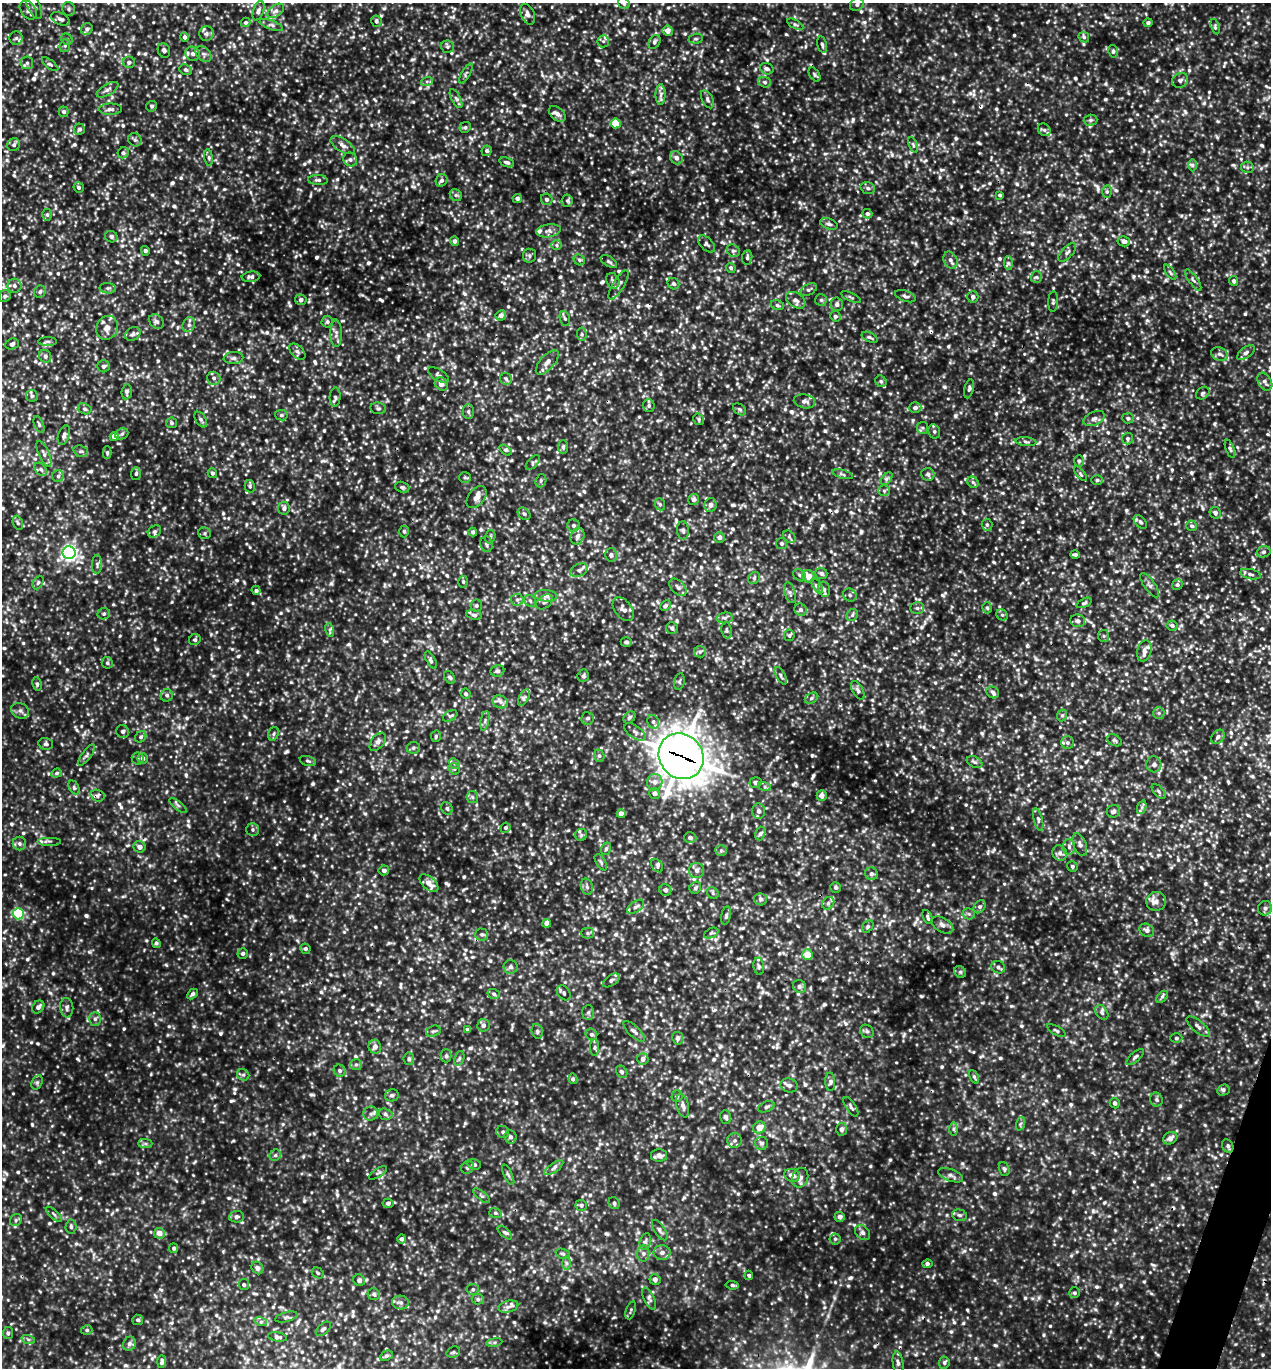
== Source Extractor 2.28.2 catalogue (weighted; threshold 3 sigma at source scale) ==
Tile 6 of 4 x 4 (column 2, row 2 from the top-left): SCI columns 1564-2832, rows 2761-4126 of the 5508 x 5496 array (HDU 1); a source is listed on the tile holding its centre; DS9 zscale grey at full resolution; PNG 1273 x 1370 px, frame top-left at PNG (2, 3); each listed source drawn as its Kron ellipse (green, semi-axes under 4 px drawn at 4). Shown black and unused: <1% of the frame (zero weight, under 3 of 5 exposures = <1% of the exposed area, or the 3 px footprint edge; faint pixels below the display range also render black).
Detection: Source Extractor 2.28.2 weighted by HDU 2 'WHT'; one run over the whole footprint, this tile lists its part. Background 0.201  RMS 0.047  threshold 0.212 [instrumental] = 3 sigma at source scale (4.5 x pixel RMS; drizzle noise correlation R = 1.50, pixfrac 1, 0.05/0.05 arcsec/px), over >= 5 px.
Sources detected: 1420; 3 cosmic-ray / hot-pixel residue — neither listed nor drawn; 28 inside a brighter listed object's ellipse — not listed separately; of the other 1389, all 500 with FLUX_AUTO >= 8.68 (the completeness limit of this list) listed and drawn (889 fainter detections not listed), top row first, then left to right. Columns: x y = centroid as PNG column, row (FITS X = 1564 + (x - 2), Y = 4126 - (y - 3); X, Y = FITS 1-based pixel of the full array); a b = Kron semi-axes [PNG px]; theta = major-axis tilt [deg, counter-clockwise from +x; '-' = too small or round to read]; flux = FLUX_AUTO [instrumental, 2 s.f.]
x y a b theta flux
624 3 6 5 - 9.1
857 4 7 6 - 13
33 5 15 6 -67 22
69 9 7 6 - 12
28 10 10 7 -53 19
259 11 10 5 72 15
276 11 9 5 34 18
528 14 11 6 -66 20
60 19 10 5 -26 16
376 21 6 5 - 11
246 22 5 4 - 9
1148 23 4 4 - 9.2
795 24 9 4 -29 9.3
271 25 12 4 -19 15
1215 27 8 4 -74 9.1
87 29 6 5 - 13
668 31 5 5 - 32
206 34 7 7 - 14
184 37 5 4 - 13
1084 37 6 4 -46 9.2
16 38 6 6 - 12
67 39 6 5 - 8.7
696 39 7 5 6 8.7
603 41 6 5 - 11
654 42 7 5 59 11
822 45 8 4 -77 11
65 46 6 5 - 8.7
447 47 6 6 - 8.8
164 50 7 6 - 12
1113 51 6 5 - 9.7
192 54 7 7 - 20
203 54 9 6 -43 16
129 62 6 5 - 12
27 63 6 6 - 11
50 64 10 4 -37 10
767 69 7 5 -24 12
186 70 6 5 - 11
466 73 11 3 60 8.7
814 75 8 5 -55 8.8
1180 80 8 7 - 15
427 81 6 4 18 9.5
765 82 6 5 - 11
107 90 12 5 30 17
661 94 10 5 89 17
456 99 10 4 -62 12
707 99 10 5 -63 12
152 106 5 5 - 9.6
110 109 11 5 0 18
64 112 5 5 - 13
557 114 10 6 -42 22
1090 120 7 5 2 11
616 123 5 5 - 120
465 127 6 5 - 9.2
79 129 6 5 - 11
1044 130 7 5 -44 13
135 140 7 6 - 12
14 145 6 6 - 14
343 145 13 6 -31 25
913 145 8 4 -68 9.1
487 151 5 5 - 10
123 153 6 5 - 9.9
209 157 8 4 -81 9.7
676 158 7 6 - 24
350 159 7 6 - 15
507 162 7 4 -19 11
1192 165 6 4 90 9.8
1247 167 6 5 - 10
318 180 10 5 -4 14
441 180 6 5 - 14
79 187 5 5 - 12
868 188 7 5 -19 12
1107 192 6 5 - 9.1
456 195 6 5 - 10
1000 195 4 3 - 9.3
517 198 5 4 - 16
547 199 6 5 - 12
567 201 6 5 - 9.2
867 214 5 4 - 10
47 215 6 5 - 9
829 224 9 5 -20 11
549 231 12 6 9 19
111 237 6 5 - 11
455 241 5 4 - 13
1124 241 6 5 - 21
707 244 10 6 -46 13
556 245 5 5 - 8.7
145 251 5 4 - 13
733 251 7 5 -38 12
1067 252 11 5 46 15
529 256 7 6 - 11
747 257 7 5 86 12
579 260 6 5 - 8.7
950 260 9 6 -64 19
609 262 9 5 -31 11
1008 263 7 4 -89 11
731 268 5 4 - 11
1170 272 9 4 -56 10
251 277 9 5 7 16
1036 277 6 5 - 9.1
1193 280 12 4 -55 12
613 281 8 6 -63 13
1234 281 5 4 - 13
673 284 6 5 - 11
619 285 17 5 59 21
14 286 7 7 - 15
108 288 8 5 -6 11
808 290 9 5 27 11
40 292 6 5 - 11
5 296 6 5 - 11
905 296 11 5 -19 13
851 297 11 3 -25 9
973 297 6 5 - 14
301 300 6 5 - 15
796 300 10 7 -34 23
821 300 6 6 - 9.1
1053 302 10 5 88 10
837 304 6 6 - 15
777 305 6 5 - 9.6
501 315 5 5 - 20
835 316 5 5 - 9.9
565 319 8 5 -71 10
157 322 8 6 -42 16
327 322 6 6 - 10
189 325 8 6 69 14
107 328 12 10 64 36
336 333 14 5 -89 20
133 334 8 6 31 14
582 334 7 5 -85 9.5
870 337 8 4 -25 11
48 341 9 4 0 10
12 344 7 5 23 14
297 352 10 6 -45 15
1246 353 10 5 37 14
1220 354 9 6 -21 18
45 356 6 6 - 12
233 358 10 6 6 14
547 362 15 7 49 30
103 366 6 6 - 12
438 375 12 5 -33 13
214 378 7 6 - 14
506 379 6 6 - 11
881 381 6 5 - 9.7
1265 382 10 6 -57 17
441 384 7 6 - 25
969 389 10 4 77 11
127 392 7 5 85 12
1203 393 7 6 - 9.7
32 396 6 6 - 10
335 397 9 5 88 12
804 401 11 7 -9 21
649 406 6 6 - 10
378 408 8 6 -8 11
915 408 6 5 - 17
85 409 7 5 -17 10
740 409 7 5 -38 9.2
468 411 7 5 -90 9.8
281 415 6 5 - 10
1128 418 5 5 - 9.1
699 419 6 5 - 8.8
1094 419 11 6 24 21
201 420 8 5 -58 11
172 423 5 5 - 9.4
39 424 9 4 -66 11
923 428 6 5 - 10
934 431 7 5 -76 12
122 434 7 5 23 9.8
64 435 10 5 71 15
114 436 4 4 - 38
1127 439 6 5 - 9.3
1026 442 10 4 -7 11
563 447 7 5 -90 11
1230 449 10 3 -70 9.1
505 450 7 4 -37 9.1
81 451 7 5 -18 11
107 453 6 4 89 9.2
44 454 14 5 -66 19
1079 461 6 5 - 9.2
533 463 9 5 46 10
41 469 7 5 -49 12
212 473 5 4 - 9
136 474 6 5 - 9.9
842 474 10 3 -16 9.7
928 474 6 6 - 15
1080 474 8 4 -51 9.7
58 476 6 5 - 10
465 477 6 5 - 8.7
887 479 7 4 48 10
1097 480 6 5 - 9
541 481 7 5 70 8.8
973 482 6 5 - 9.1
250 486 6 5 - 8.7
402 487 7 5 -18 9.3
884 491 5 5 - 9.3
477 497 13 8 51 30
693 499 6 5 - 13
660 504 6 5 - 8.8
710 505 7 6 - 17
284 508 6 6 - 17
1215 513 6 5 - 12
524 514 7 5 -38 11
1140 522 8 5 -44 13
18 523 7 4 -71 9.8
987 525 6 5 - 10
573 526 6 6 - 12
1192 526 5 5 - 11
683 530 9 6 -86 14
154 531 7 5 34 11
404 531 6 4 -88 9.2
473 532 4 4 - 13
205 533 6 6 - 8.8
577 536 9 6 66 20
490 537 7 5 76 9.3
719 537 5 5 - 16
789 537 7 5 -45 11
487 544 8 6 -76 14
782 544 5 5 - 10
1263 552 7 5 16 11
69 553 6 6 - 1400
611 555 7 6 - 14
1075 555 5 4 - 9
97 564 9 5 87 12
579 570 9 6 28 19
821 573 6 5 - 15
1250 574 10 5 -13 15
800 575 7 5 -41 12
808 576 7 5 -49 54
754 578 6 5 - 9.1
38 582 7 5 63 9.6
463 582 6 4 -87 9.2
1150 585 14 5 -55 18
1177 585 5 5 - 11
817 586 8 4 -59 12
678 587 10 6 -45 19
824 589 8 6 -75 13
256 590 5 4 - 11
790 593 11 5 -74 15
850 595 7 6 - 13
546 596 11 5 -4 19
517 600 6 6 - 12
530 601 6 5 - 10
544 602 9 6 41 15
1084 603 8 4 24 9
665 605 6 4 46 13
476 606 6 6 - 11
917 608 7 6 - 12
987 608 5 4 - 9.3
623 609 13 8 -52 25
801 610 6 6 - 14
104 614 6 5 - 9.2
474 615 8 5 -9 11
852 615 6 5 - 10
1002 615 6 5 - 8.8
725 618 8 5 7 13
1078 621 7 6 - 15
1172 626 5 5 - 13
672 628 6 5 - 14
330 630 7 4 -73 9
726 630 8 5 -83 8.9
789 635 6 5 - 9.8
1104 636 6 5 - 9.4
195 639 6 5 - 8.9
626 642 5 5 - 11
1144 651 11 7 75 26
700 652 6 5 - 9.9
431 660 10 4 -61 11
107 663 6 5 - 9.5
497 671 7 5 8 12
583 676 6 5 - 9
781 676 9 4 -62 12
450 677 7 5 -57 11
679 681 8 5 79 9.1
37 684 7 4 -81 9.6
858 690 10 5 -60 14
993 692 7 5 -38 13
466 694 5 4 - 8.8
167 695 6 6 - 12
524 698 9 5 63 12
811 698 7 5 29 11
500 702 8 6 -22 17
20 711 9 7 -26 19
1159 713 6 5 - 10
1062 715 6 5 - 8.8
450 716 8 5 30 9.2
587 718 6 6 - 12
629 718 7 5 45 10
485 721 10 3 80 9.3
653 722 7 5 -69 14
123 731 6 6 - 13
635 732 12 6 -35 19
273 734 7 5 73 9
436 736 6 5 - 8.8
141 737 6 5 - 9.3
1218 737 8 6 50 15
1114 740 8 5 -30 9.1
378 742 10 6 53 22
1067 743 6 6 - 14
46 744 7 6 - 12
413 748 7 6 - 10
87 755 13 4 54 13
599 756 6 5 - 10
681 756 24 21 -49 7800
138 758 6 6 - 9.4
143 758 5 5 - 18
308 761 8 5 -16 8.9
974 762 8 5 -27 11
454 763 6 4 -44 9
1154 764 8 7 - 17
454 769 6 5 - 8.7
56 773 5 4 - 9
655 782 8 7 - 22
755 782 6 5 - 12
74 787 7 5 -63 8.9
765 787 6 4 -19 9.6
1159 791 9 5 -50 10
655 793 5 5 - 15
98 796 7 5 -18 12
822 796 5 5 - 20
472 797 6 5 - 11
178 805 10 4 -39 9.6
1142 807 7 4 72 10
447 808 6 5 - 10
759 811 7 6 - 18
1113 811 7 6 - 14
621 814 4 4 - 30
1038 819 12 4 -75 13
506 828 5 5 - 11
253 830 6 6 - 9.9
760 834 7 5 72 12
581 835 6 6 - 9.2
690 838 6 5 - 14
49 841 12 2 0 9.6
19 844 7 6 - 13
1080 844 12 6 -69 19
140 847 6 5 - 23
1069 847 8 6 -89 15
606 849 6 5 - 9.5
721 850 6 5 - 9
1060 853 8 7 - 20
601 862 9 4 -59 10
657 866 7 5 -54 11
1072 866 5 5 - 9.7
384 870 5 5 - 16
697 871 7 7 - 17
871 874 6 6 - 14
429 883 11 6 -42 35
587 887 8 6 -73 14
836 887 5 5 - 9.8
695 888 6 5 - 9.7
665 890 6 5 - 15
713 893 6 5 - 8.7
761 899 6 6 - 12
1156 901 10 9 - 26
828 903 7 5 46 11
636 907 10 5 34 15
980 907 7 5 56 12
1265 908 7 7 - 17
18 914 5 5 - 320
969 914 6 5 - 11
726 915 9 4 80 10
928 917 7 4 -66 10
547 923 4 4 - 30
942 925 12 7 -32 21
868 927 7 5 53 8.8
1147 930 8 6 -32 20
588 933 6 5 - 10
711 933 7 5 25 8.9
482 934 6 6 - 11
156 943 5 4 - 9.4
305 949 5 5 - 11
243 953 5 5 - 11
807 954 5 5 - 73
759 966 9 5 -79 11
510 967 7 7 - 14
998 967 7 6 - 13
960 972 6 5 - 8.8
611 980 9 5 35 13
799 986 7 6 - 12
564 993 8 6 -51 11
192 994 6 4 46 12
494 994 6 5 - 11
1162 997 7 4 45 9.5
38 1007 7 5 47 19
67 1008 9 6 -84 17
588 1012 7 6 - 11
1102 1012 8 5 -52 12
95 1019 7 6 - 13
483 1025 6 6 - 19
1198 1026 14 5 -40 21
468 1030 4 3 - 11
433 1031 7 5 19 10
537 1031 7 5 -77 10
634 1031 14 5 -43 19
867 1031 7 6 - 11
1056 1031 10 4 -30 9.5
591 1034 6 5 - 11
678 1038 6 5 - 15
1176 1038 6 5 - 9.4
375 1047 7 6 - 21
595 1048 8 4 89 9.4
446 1056 6 5 - 9.6
1135 1057 11 4 42 12
459 1058 7 4 70 9
409 1059 6 5 - 11
643 1059 6 5 - 21
356 1065 6 5 - 11
340 1071 6 5 - 12
622 1072 6 5 - 12
243 1075 6 5 - 9.5
974 1077 7 4 -65 8.9
573 1079 5 4 - 8.7
37 1082 7 5 63 9.6
830 1082 9 5 -88 13
789 1085 8 7 - 19
1223 1090 6 5 - 11
392 1095 7 6 - 11
677 1096 6 5 - 8.7
1156 1100 7 6 - 10
1115 1103 5 5 - 14
683 1105 12 6 -77 21
766 1107 8 5 21 11
851 1107 11 5 -57 12
371 1114 7 7 - 13
385 1114 7 5 -17 13
726 1117 7 5 -72 11
1020 1124 7 4 70 9
759 1128 6 6 - 48
842 1129 6 5 - 16
954 1129 7 4 90 9.3
503 1132 6 6 - 11
510 1137 7 6 - 13
1170 1138 7 6 - 23
735 1140 7 7 - 15
762 1143 6 6 - 13
145 1144 7 4 0 9.3
1228 1146 7 5 -63 12
275 1155 6 5 - 8.9
659 1155 8 6 0 25
474 1164 7 5 -11 9.9
468 1167 7 6 - 11
554 1168 11 4 35 15
1004 1169 7 5 -70 9.4
378 1173 10 4 32 9.4
508 1175 11 4 -64 9.5
792 1175 8 6 -21 30
951 1175 13 6 -20 17
800 1178 10 8 68 28
482 1196 10 4 -40 9.7
388 1203 5 4 - 11
614 1203 6 5 - 11
581 1205 5 5 - 12
495 1213 6 5 - 8.8
54 1214 10 4 -42 10
959 1215 7 5 -16 12
236 1217 7 5 7 14
840 1217 5 5 - 20
16 1220 6 5 - 9.2
71 1227 7 5 85 11
660 1230 12 5 -58 17
159 1233 5 5 - 36
505 1233 9 4 -43 10
863 1233 8 6 -45 15
402 1239 4 4 - 11
835 1239 5 5 - 8.8
645 1241 8 5 77 11
174 1248 5 4 - 10
662 1253 8 7 - 22
563 1254 7 5 -19 8.7
643 1254 8 6 -89 14
566 1263 7 4 -89 10
927 1264 5 4 - 9.4
257 1268 7 5 -55 15
318 1273 6 5 - 9.4
749 1275 5 4 - 9.3
655 1279 5 5 - 16
359 1280 6 5 - 15
244 1285 5 5 - 8.7
732 1285 7 4 -6 11
473 1289 6 5 - 9.2
1074 1293 5 5 - 9.5
374 1294 6 6 - 11
649 1298 12 5 -64 15
478 1299 6 5 - 10
400 1302 8 7 - 16
508 1307 10 5 15 19
631 1310 9 4 71 9.4
286 1317 11 5 15 13
138 1320 5 5 - 11
261 1322 6 4 -17 8.9
323 1329 9 5 42 12
87 1330 5 4 - 9.3
8 1333 6 5 - 10
278 1337 9 4 -9 13
28 1339 7 4 -19 9.5
494 1342 8 4 8 10
129 1344 7 6 - 15
453 1352 7 5 21 9.1
386 1356 7 5 27 9.9
162 1362 6 4 86 14
898 1363 11 5 -83 17
944 1363 6 5 - 10
Overlapping masked pixels (flux is a lower limit): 3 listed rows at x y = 87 29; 681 756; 429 883
Isophote crosses this tile's border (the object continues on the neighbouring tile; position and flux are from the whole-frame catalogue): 3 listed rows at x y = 624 3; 33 5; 162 1362
Unlisted compact peaks at least as high as the median listed source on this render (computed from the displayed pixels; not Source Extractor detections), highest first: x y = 1130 120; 1105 99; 1227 681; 186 775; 864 22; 281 613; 1025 1298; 470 1048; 172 602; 716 200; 1172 953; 1210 316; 1249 204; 1205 1125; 329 61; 1105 84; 1185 112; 1218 121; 1093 1211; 221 290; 867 36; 848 1286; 892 155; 34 921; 1027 646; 337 1195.